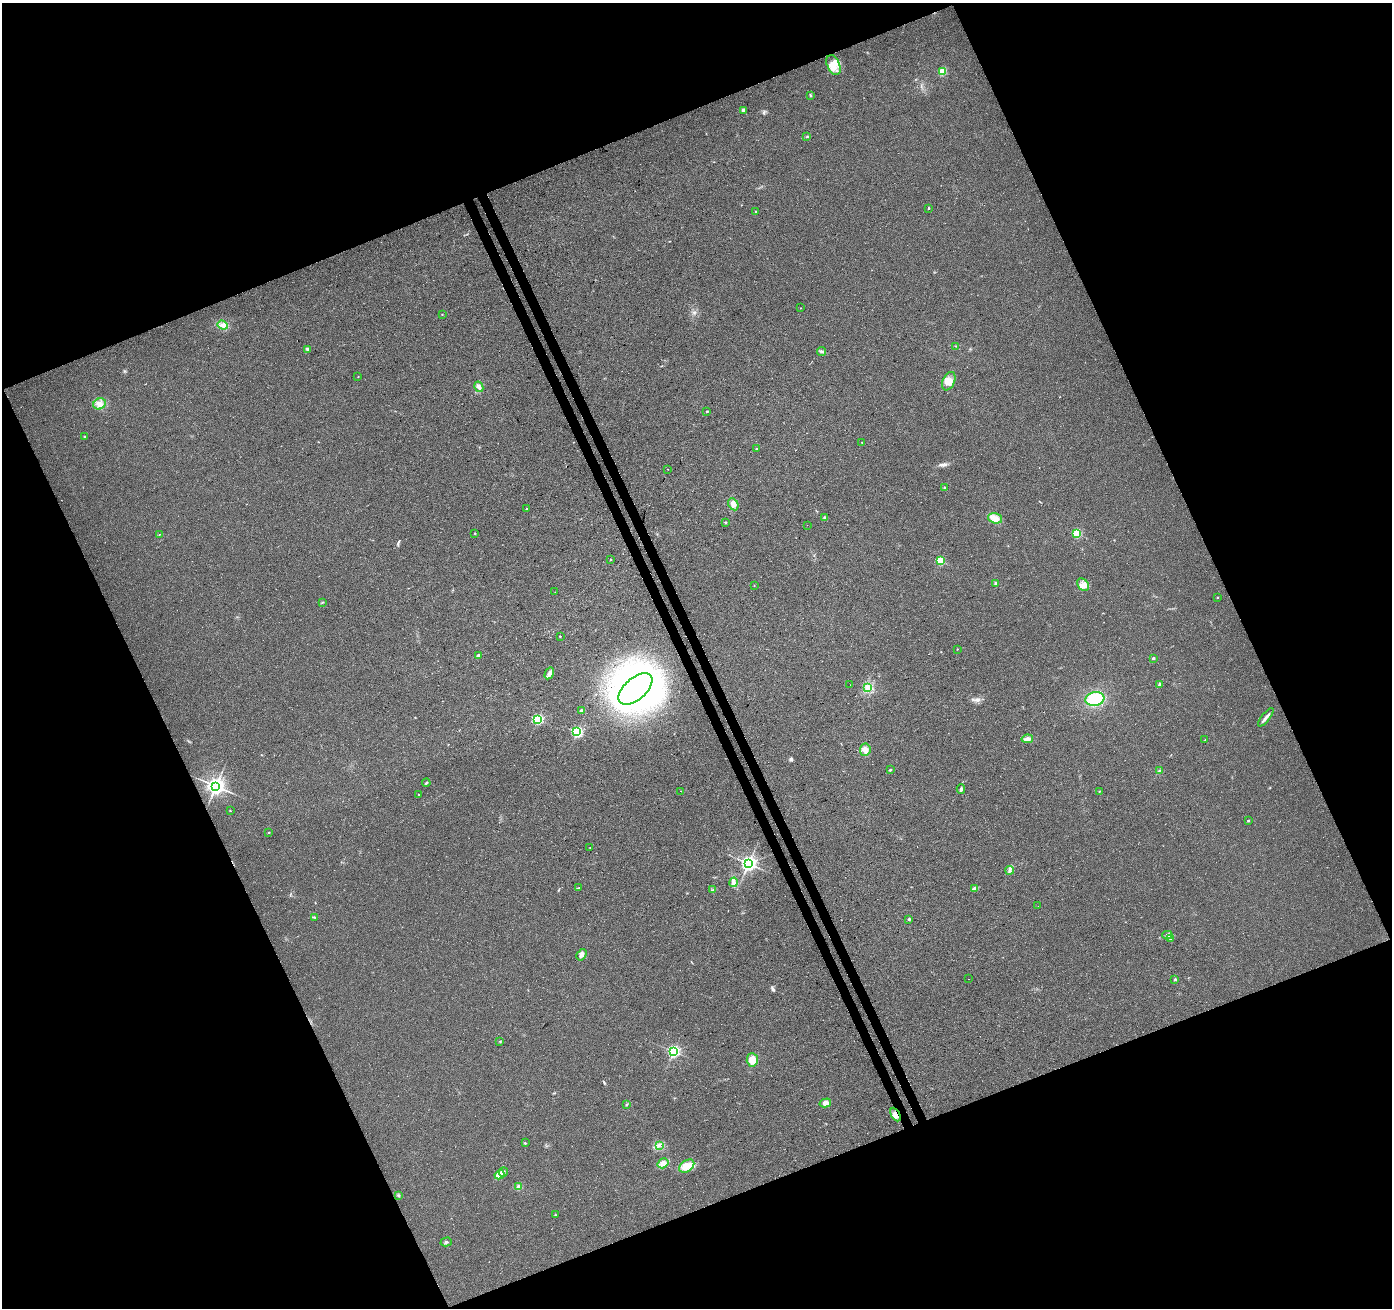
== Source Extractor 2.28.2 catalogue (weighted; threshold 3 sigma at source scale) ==
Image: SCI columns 59-5617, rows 163-5383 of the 5669 x 5493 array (HDU 1 of 3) = the unmasked area's bounding box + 8 px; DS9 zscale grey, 4 x 4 block average (1 PNG px = mean of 4 x 4 image px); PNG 1394 x 1310 px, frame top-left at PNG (2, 3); each listed source drawn as its Kron ellipse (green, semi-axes under 4 px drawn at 4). Shown black and unused: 44% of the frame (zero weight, under 3 of 4 exposures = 5% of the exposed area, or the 3 px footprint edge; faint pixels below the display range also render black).
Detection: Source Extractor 2.28.2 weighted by HDU 2 'WHT'. Background 0.0459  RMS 0.0082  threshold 0.037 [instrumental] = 3 sigma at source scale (4.5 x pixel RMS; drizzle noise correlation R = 1.50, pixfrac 1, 0.0396/0.0396 arcsec/px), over >= 5 px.
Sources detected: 103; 4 cosmic-ray / hot-pixel residue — neither listed nor drawn; the other 99 listed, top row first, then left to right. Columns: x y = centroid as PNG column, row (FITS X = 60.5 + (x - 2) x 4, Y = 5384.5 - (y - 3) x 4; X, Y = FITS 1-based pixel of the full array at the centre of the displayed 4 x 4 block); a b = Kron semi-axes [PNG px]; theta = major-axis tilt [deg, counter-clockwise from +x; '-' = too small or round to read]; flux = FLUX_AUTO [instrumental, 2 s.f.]
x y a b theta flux
833 65 10 6 -65 49
943 71 3 2 - 120
811 96 3 2 - 2.9
743 110 3 3 - 7.6
807 137 2 2 - 3.6
928 208 2 2 - 4.7
755 212 2 2 - 2.8
800 308 2 2 - 1.5
442 314 2 2 - 2.5
223 325 5 4 - 18
956 346 2 2 - 1.2
307 349 3 3 - 8
822 352 4 3 - 8.8
358 376 2 2 - 1.2
949 381 10 6 66 37
479 387 5 3 - 16
99 404 6 5 - 26
707 411 2 2 - 6.9
85 437 2 2 - 7.3
862 442 2 2 - 1.9
756 449 2 2 - 12
668 469 2 2 - 1.7
944 488 2 2 - 3.5
733 504 6 5 - 22
526 509 2 2 - 2.6
824 518 3 2 - 6
995 518 7 5 -17 29
725 522 2 2 - 8.3
807 525 2 2 - 3.3
475 533 2 2 - 4.6
1077 533 3 2 - 210
159 534 2 2 - 2.1
610 560 2 2 - 7.5
940 561 2 2 - 190
996 583 3 3 - 6.5
754 585 2 2 - 1.2
1083 585 7 5 -53 26
555 592 2 2 - 5.7
1218 597 2 2 - 4.6
322 602 2 2 - 2.1
560 636 2 2 - 3.9
957 649 2 2 - 2.9
478 656 3 3 - 6.7
1153 658 2 2 - 13
549 673 6 4 60 20
1159 684 4 3 - 7.6
850 685 2 2 - 2.4
868 688 4 4 - 15
635 689 20 11 42 2600
1095 699 9 6 10 230
581 710 2 2 - 22
1266 717 11 2 51 18
538 719 2 2 - 520
577 732 2 2 - 570
1027 739 6 3 10 19
1205 740 2 2 - 2.9
865 750 6 5 - 22
890 770 2 2 - 13
1160 770 3 2 - 2
426 783 4 2 - 3.8
216 786 3 3 - 1800
961 789 5 2 - 9.6
681 791 2 2 - 1.1
1099 791 2 2 - 3.5
419 794 2 2 - 1.8
230 811 2 2 - 3.3
1248 820 2 2 - 2.5
269 832 2 2 - 4.1
590 847 2 2 - 2.1
748 863 3 3 - 2000
1010 870 4 3 - 9.5
733 882 4 3 - 13
578 888 4 2 - 5.1
975 889 4 3 - 14
713 890 2 2 - 3.2
1038 906 2 2 - 0.6
314 917 2 2 - 2.3
909 919 2 2 - 14
1167 935 5 3 - 12
1170 939 3 2 - 5.4
581 955 6 4 57 16
969 979 2 2 - 16
1175 979 2 2 - 14
500 1041 2 2 - 1.7
674 1051 2 2 - 940
752 1060 6 5 - 53
825 1103 6 4 15 22
627 1104 2 2 - 3.8
896 1115 7 4 -63 26
525 1143 2 2 - 3.2
659 1145 2 2 - 2.7
663 1163 6 4 33 21
687 1166 8 5 36 40
503 1172 5 2 - 10
500 1175 5 2 - 17
519 1187 4 3 - 18
399 1195 3 2 - 4.6
555 1215 2 2 - 2.6
446 1242 6 2 16 7.6
Overlapping masked pixels (flux is a lower limit): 1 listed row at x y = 896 1115
Diffuse or blended objects may show on this block-average render without a row.